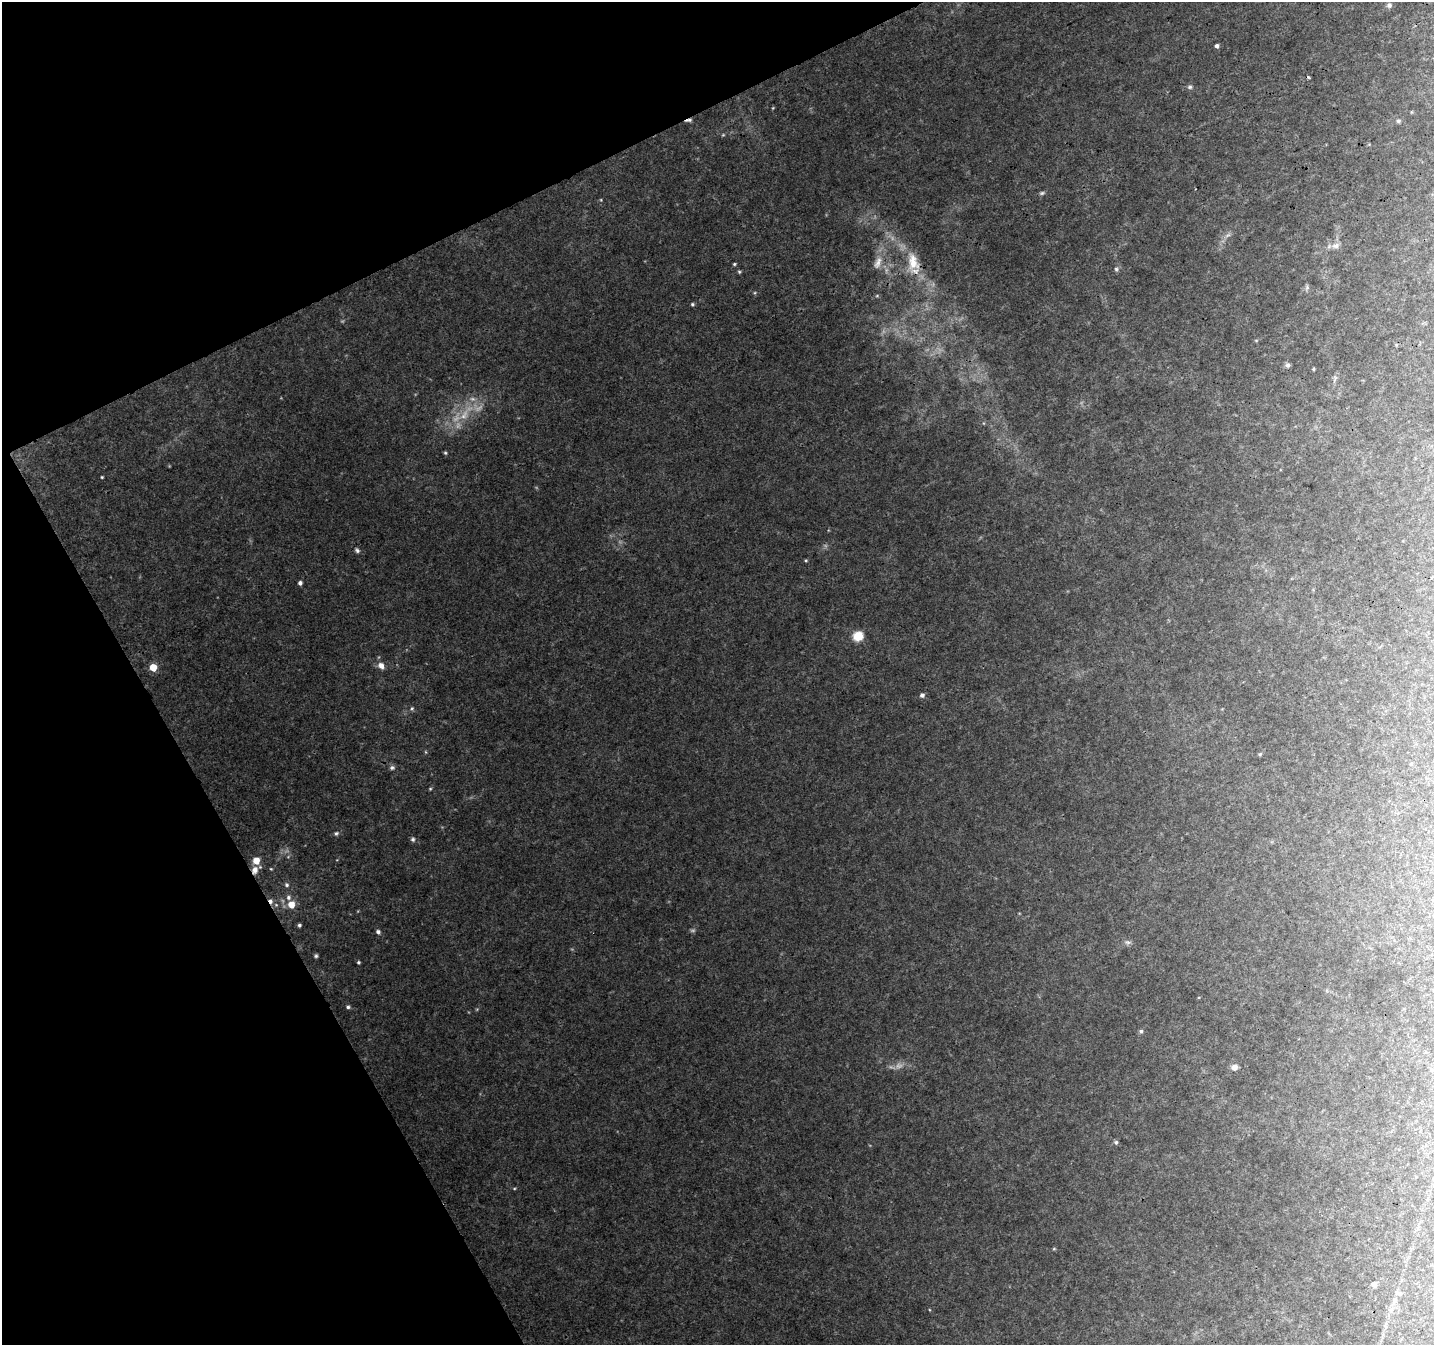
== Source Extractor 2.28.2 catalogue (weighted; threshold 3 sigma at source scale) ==
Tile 5 of 4 x 4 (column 1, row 2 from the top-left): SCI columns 53-1484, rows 2818-4160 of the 5834 x 5694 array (HDU 1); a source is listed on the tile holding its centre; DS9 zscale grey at full resolution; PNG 1436 x 1347 px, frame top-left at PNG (2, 2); no overlay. Shown black and unused: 23% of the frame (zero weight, under 3 of 4 exposures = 5% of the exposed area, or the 3 px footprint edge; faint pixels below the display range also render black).
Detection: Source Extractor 2.28.2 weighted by HDU 2 'WHT'; one run over the whole footprint, this tile lists its part. Background 0.0706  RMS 0.0053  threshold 0.024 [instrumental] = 3 sigma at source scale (4.5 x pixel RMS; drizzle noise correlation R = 1.50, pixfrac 1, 0.0396/0.0396 arcsec/px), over >= 5 px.
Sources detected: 46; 1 too faint to see at this stretch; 2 cosmic-ray / hot-pixel residue — not listed; the other 43 listed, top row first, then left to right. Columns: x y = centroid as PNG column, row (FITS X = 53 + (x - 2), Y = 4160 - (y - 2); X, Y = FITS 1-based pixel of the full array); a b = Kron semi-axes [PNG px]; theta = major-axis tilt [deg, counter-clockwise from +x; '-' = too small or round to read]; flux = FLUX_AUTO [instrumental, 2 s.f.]
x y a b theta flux
1389 5 6 6 - 1.3
1217 46 4 4 - 1.2
1190 87 6 5 - 0.92
688 120 10 4 14 1.3
1398 121 5 4 - 0.77
1042 193 7 4 44 0.81
1336 246 10 7 20 2.4
913 262 25 14 -79 11
878 263 18 7 62 3.6
734 264 4 4 - 0.54
1116 269 6 4 -48 0.73
692 304 4 3 - 0.7
1288 365 6 6 - 1.2
1313 369 4 3 - 0.47
445 453 5 4 - 0.58
102 477 3 3 - 0.46
357 551 7 4 -51 1
300 583 4 4 - 1.3
858 636 10 9 - 8.2
381 665 8 6 -59 2.8
153 667 5 5 - 10
922 695 6 5 - 1.3
412 708 5 4 - 0.63
1260 754 5 4 - 0.57
392 768 6 5 - 1
336 833 6 4 65 0.83
413 839 6 5 - 0.92
256 860 5 5 - 6.8
255 870 10 7 73 3.4
287 885 6 5 - 0.92
288 897 7 6 - 1.4
291 904 6 5 - 6.9
299 925 4 4 - 0.84
378 932 5 4 - 1.2
1128 942 9 3 -5 0.95
316 956 5 5 - 0.76
358 962 4 3 - 0.62
348 1007 5 4 - 0.84
1141 1031 5 5 - 0.84
1234 1067 7 6 - 2.1
1116 1142 5 5 - 0.84
1374 1284 5 5 - 2.4
1400 1293 6 4 1 0.88
Overlapping masked pixels (flux is a lower limit): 2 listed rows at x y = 688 120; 255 870